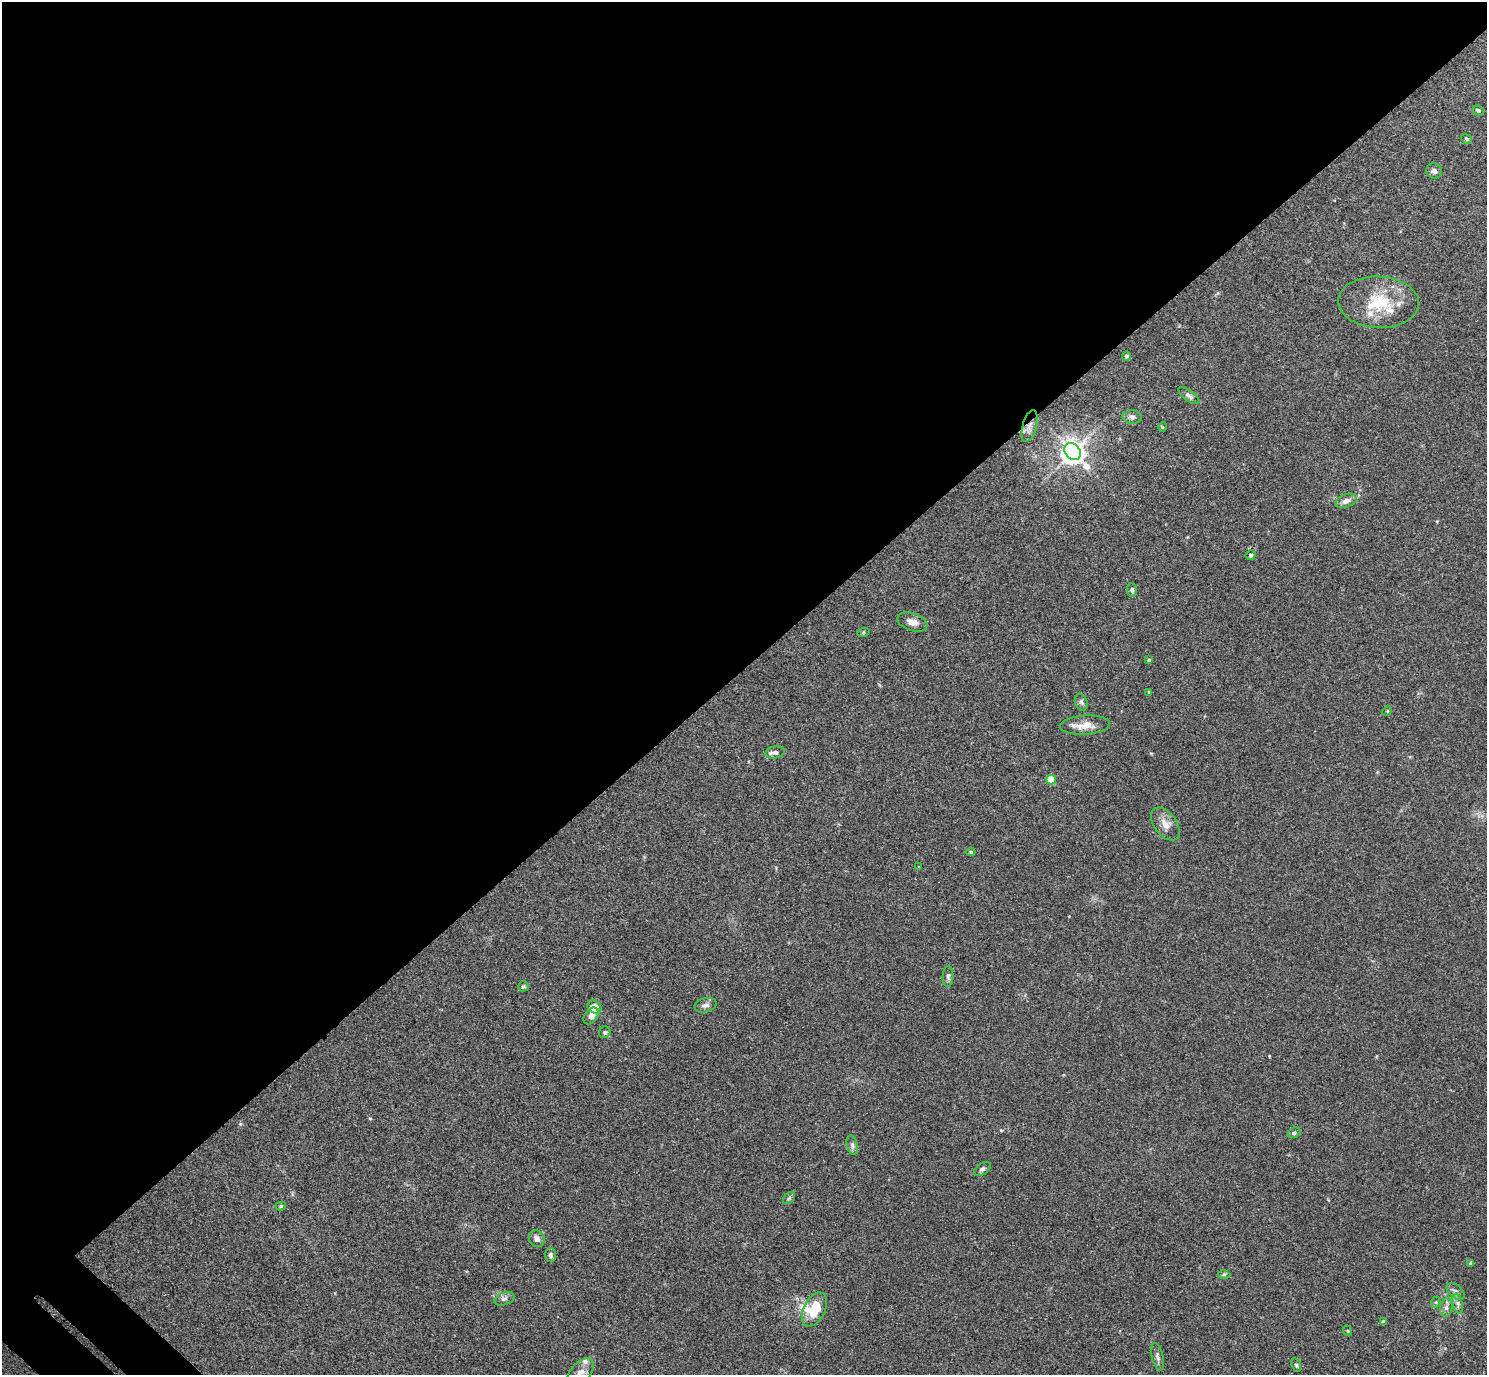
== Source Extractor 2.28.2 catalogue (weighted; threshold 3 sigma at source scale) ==
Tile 2 of 4 x 4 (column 2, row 1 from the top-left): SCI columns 1530-3014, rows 4317-5689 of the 6029 x 6028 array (HDU 1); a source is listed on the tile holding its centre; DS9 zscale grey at full resolution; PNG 1489 x 1377 px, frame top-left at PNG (2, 2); each listed source drawn as its Kron ellipse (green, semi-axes under 4 px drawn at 4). Shown black and unused: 49% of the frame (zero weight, under 3 of 4 exposures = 5% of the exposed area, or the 3 px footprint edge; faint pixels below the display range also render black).
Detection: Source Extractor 2.28.2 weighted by HDU 2 'WHT'; one run over the whole footprint, this tile lists its part. Background 0.0522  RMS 0.0045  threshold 0.0202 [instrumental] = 3 sigma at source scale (4.5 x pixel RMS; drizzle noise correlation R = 1.50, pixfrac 1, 0.05/0.05 arcsec/px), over >= 5 px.
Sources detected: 57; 1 inside a brighter object's white glare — neither listed nor drawn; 5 inside a brighter listed object's ellipse — not listed separately; the other 51 listed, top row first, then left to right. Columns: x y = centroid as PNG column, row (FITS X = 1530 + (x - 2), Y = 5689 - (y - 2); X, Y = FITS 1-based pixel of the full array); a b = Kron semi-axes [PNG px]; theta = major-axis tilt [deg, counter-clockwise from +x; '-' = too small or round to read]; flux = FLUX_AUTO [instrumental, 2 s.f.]
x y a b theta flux
1478 110 6 4 -24 1.1
1466 139 6 4 -22 0.55
1434 171 8 7 - 1.5
1379 302 40 26 -3 21
1127 356 4 4 - 0.83
1189 395 12 5 -36 1.5
1132 417 9 6 -7 1.4
1030 426 16 7 75 2.9
1162 427 5 3 - 0.35
1073 452 9 7 -49 440
1346 501 11 6 20 2.6
1251 555 5 5 - 0.76
1132 590 7 5 -84 1.1
912 622 16 8 -18 3.1
863 633 6 4 19 0.51
1149 660 4 3 - 0.66
1149 692 4 3 - 0.57
1081 702 8 6 -68 1.1
1387 711 5 4 - 0.43
1085 725 25 9 4 5.4
775 752 10 6 12 1.4
1051 779 5 4 - 13
1165 824 19 11 -54 4.4
971 852 4 4 - 0.67
919 867 4 2 - 0.39
948 976 10 5 89 1.1
523 986 5 5 - 0.67
705 1005 11 7 15 1.8
594 1007 7 6 - 4
591 1016 9 6 52 2
605 1032 6 5 - 0.88
1294 1133 6 5 - 0.94
852 1145 10 5 -76 1.4
982 1169 9 5 33 1.3
789 1198 7 4 45 0.81
281 1206 5 4 - 0.6
537 1239 8 7 - 1.9
550 1255 7 5 89 1.1
1471 1263 4 3 - 1.3
1224 1274 6 4 1 0.62
1456 1291 10 6 -41 1.7
504 1299 10 6 21 1.5
1436 1302 6 4 71 0.53
1458 1304 10 5 -77 1.6
1446 1307 9 6 80 1.6
815 1309 18 10 64 12
1383 1322 4 4 - 1.1
1348 1331 5 3 - 0.38
1158 1357 14 5 -77 1.6
1296 1365 7 4 -71 0.66
580 1373 17 9 51 3.9
Overlapping masked pixels (flux is a lower limit): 1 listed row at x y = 1030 426
Isophote crosses this tile's border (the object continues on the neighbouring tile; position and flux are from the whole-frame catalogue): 1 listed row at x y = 580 1373